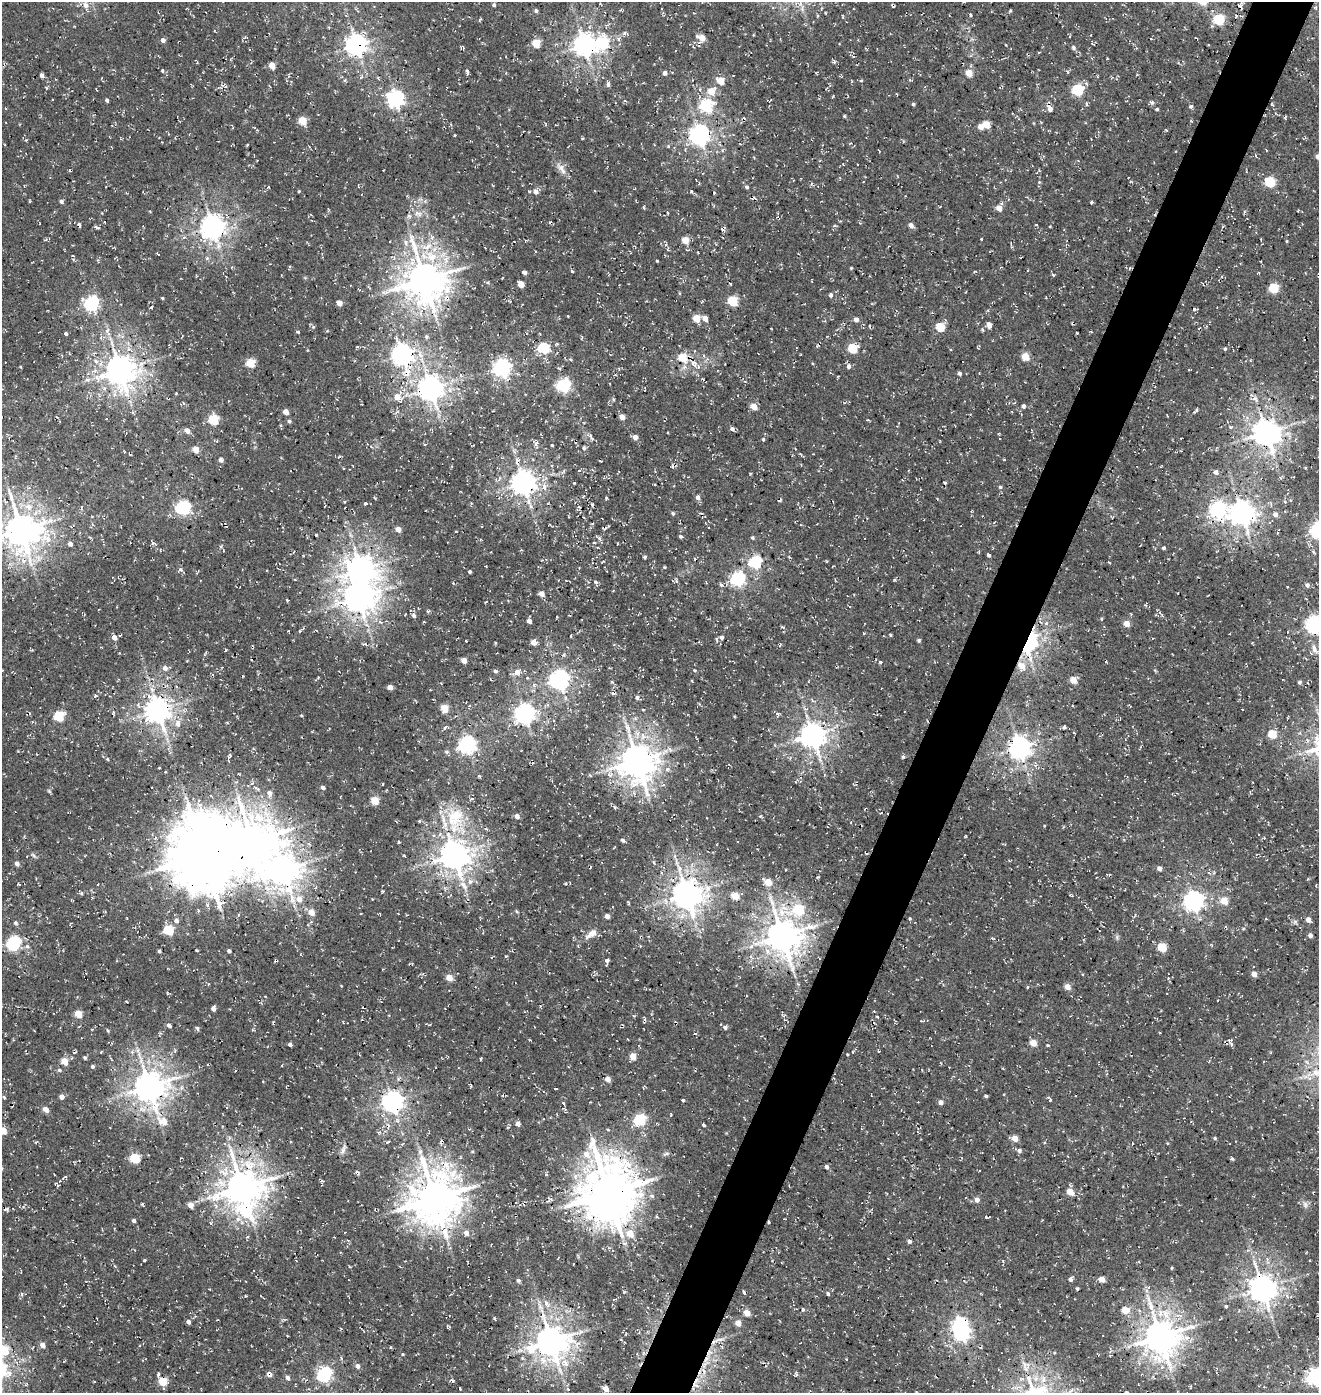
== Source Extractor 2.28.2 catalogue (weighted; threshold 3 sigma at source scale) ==
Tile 10 of 4 x 4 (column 2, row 3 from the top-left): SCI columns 1651-2967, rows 1512-2902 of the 5867 x 5812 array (HDU 1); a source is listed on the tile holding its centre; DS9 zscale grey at full resolution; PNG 1321 x 1395 px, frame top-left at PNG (2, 2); no overlay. Shown black and unused: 5% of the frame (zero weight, under 3 of 4 exposures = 8% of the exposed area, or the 3 px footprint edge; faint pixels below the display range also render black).
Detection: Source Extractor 2.28.2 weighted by HDU 2 'WHT'; one run over the whole footprint, this tile lists its part. Background 0.00286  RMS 0.0023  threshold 0.0102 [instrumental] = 3 sigma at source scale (4.5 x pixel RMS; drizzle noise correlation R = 1.50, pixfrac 1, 0.0396/0.0396 arcsec/px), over >= 5 px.
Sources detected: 438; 2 inside a brighter object's white glare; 16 cosmic-ray / hot-pixel residue — not listed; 1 inside a brighter listed object's ellipse — not listed separately; the other 419 listed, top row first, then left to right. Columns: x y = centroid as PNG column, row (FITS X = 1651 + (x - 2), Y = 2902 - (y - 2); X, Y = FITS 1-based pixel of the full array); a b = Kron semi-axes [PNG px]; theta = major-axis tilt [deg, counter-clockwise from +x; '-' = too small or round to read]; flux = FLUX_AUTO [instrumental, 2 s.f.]
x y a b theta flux
86 5 7 6 - 1.3
494 5 4 4 - 0.43
854 9 3 2 - 0.16
536 11 4 4 - 0.52
1010 11 4 3 - 0.24
971 15 4 3 - 0.33
817 16 4 3 - 0.24
480 19 5 3 - 0.24
1219 19 5 5 - 20
624 33 6 5 - 0.54
1070 36 4 2 - 0.17
245 37 6 3 19 0.27
701 38 11 8 -31 1.6
163 40 4 4 - 1.1
536 43 5 5 - 8.2
602 43 7 6 - 29
356 44 7 7 - 160
584 45 7 7 - 180
1006 45 3 2 - 0.14
1074 48 5 5 - 0.48
866 49 5 2 - 0.16
833 62 7 5 -32 0.35
272 66 5 4 - 2.8
163 70 5 3 - 0.31
467 71 6 4 -79 0.45
1068 72 5 3 - 0.21
665 73 4 4 - 0.98
969 73 5 4 - 4.8
42 75 4 4 - 0.66
733 76 3 2 - 0.14
345 80 5 4 - 0.31
861 80 5 3 - 0.25
720 81 5 5 - 4.4
608 84 5 5 - 0.62
222 86 9 5 59 0.53
1078 90 5 5 - 23
711 91 6 5 - 4.5
396 99 7 6 - 80
107 100 4 3 - 0.51
625 101 5 3 - 0.19
1152 102 7 5 -28 0.54
913 104 4 4 - 0.32
1086 104 5 3 - 0.28
1272 104 4 3 - 0.25
706 105 6 6 - 31
1191 107 4 4 - 0.52
1050 109 7 5 -58 1
1157 109 4 3 - 0.28
844 116 4 3 - 0.25
303 121 5 4 - 6.9
986 124 5 4 - 4.5
981 127 5 4 - 1.9
455 135 2 2 - 0.2
699 135 7 7 - 140
668 146 5 4 - 0.26
1266 150 4 2 - 0.15
1318 157 5 4 - 1.3
843 164 3 3 - 0.15
561 169 19 7 -55 1.6
70 170 4 2 - 0.25
1039 170 5 3 - 0.19
863 182 3 2 - 0.12
1039 182 4 3 - 0.22
1131 182 5 3 - 0.18
1270 182 5 5 - 16
747 187 5 4 - 0.36
691 191 4 4 - 0.26
299 192 3 3 - 0.25
535 192 6 5 - 1
126 193 4 3 - 0.18
61 201 5 4 - 0.56
425 201 5 5 - 0.4
1091 202 4 3 - 0.27
999 208 5 5 - 2.6
418 214 13 6 -29 1.4
1036 224 4 2 - 0.16
911 225 5 4 - 1.5
835 226 4 3 - 0.41
97 227 7 3 -24 0.41
213 227 8 7 - 220
184 237 5 3 - 0.32
981 239 3 2 - 0.18
45 240 6 4 20 0.3
685 240 5 4 - 4.8
1287 241 5 3 - 0.2
406 243 9 6 -80 0.97
72 245 3 2 - 0.16
1011 246 7 2 -81 0.3
668 249 7 3 78 0.26
431 256 19 14 -20 6.9
207 258 5 5 - 0.37
657 261 4 3 - 0.21
290 267 4 3 - 0.31
851 268 4 3 - 0.22
524 272 6 4 -32 0.55
572 272 4 3 - 0.23
424 280 12 11 - 640
521 284 5 4 - 2
1274 288 5 5 - 12
679 293 5 3 - 0.19
830 295 5 4 - 0.62
162 298 3 3 - 0.23
733 301 5 5 - 12
91 303 6 6 - 53
339 303 4 4 - 1.8
151 307 4 3 - 0.22
1194 309 5 4 - 0.33
696 318 5 5 - 4.4
705 318 5 4 - 1.7
856 319 4 4 - 1.3
989 325 5 4 - 1.8
940 327 5 5 - 10
107 330 8 5 65 0.69
298 332 4 3 - 0.27
66 333 4 3 - 0.4
557 344 4 3 - 0.29
357 347 5 3 - 0.24
543 348 6 5 - 19
852 348 5 5 - 11
1225 349 4 4 - 0.36
402 354 8 7 - 140
1025 356 5 5 - 5
682 358 5 5 - 7.8
570 359 5 3 - 0.23
96 361 8 6 -33 1.1
250 363 5 5 - 8.8
694 363 12 9 -61 1.9
848 366 5 5 - 0.8
502 368 7 6 - 91
120 370 9 9 - 380
959 373 4 4 - 0.57
979 373 3 3 - 0.13
563 385 6 6 - 44
431 388 8 7 - 260
397 397 9 7 -51 2.1
1255 398 9 7 -30 0.82
754 406 5 4 - 3.1
1023 406 5 4 - 0.56
1196 410 6 3 40 0.34
286 412 5 4 - 1.7
622 417 4 4 - 2
107 419 3 2 - 0.17
213 420 5 5 - 14
289 421 5 4 - 0.46
732 429 5 4 - 0.68
187 430 6 5 - 1
1266 432 8 8 - 330
635 437 4 4 - 1.5
763 439 4 4 - 0.28
552 445 3 3 - 0.24
584 448 5 4 - 0.33
195 449 5 4 - 3.4
339 457 5 3 - 0.24
221 460 5 4 - 0.81
517 462 10 6 -87 1.1
552 465 4 3 - 0.25
1216 472 5 5 - 0.79
750 473 3 2 - 0.24
523 482 8 7 - 230
574 483 3 3 - 0.19
544 487 9 6 89 1.5
1000 487 4 4 - 0.35
698 497 5 4 - 1
606 498 3 3 - 0.35
344 502 3 3 - 0.23
366 504 4 3 - 3.4
183 508 6 6 - 49
1218 509 7 7 - 62
673 513 5 4 - 0.33
1242 513 8 8 - 240
1275 514 7 6 - 0.9
398 529 4 4 - 2
21 530 11 10 - 490
456 532 3 2 - 0.18
316 535 3 2 - 0.22
680 536 5 4 - 0.33
752 537 4 4 - 0.37
599 538 6 5 - 0.48
594 542 5 3 - 0.26
153 543 7 4 -36 0.56
70 544 4 4 - 0.91
221 546 5 4 - 0.3
1163 548 4 3 - 0.5
989 555 4 3 - 0.5
755 562 6 6 - 32
1109 563 3 2 - 0.27
664 567 3 3 - 0.23
361 569 10 9 - 280
180 570 7 5 -41 0.6
470 572 3 3 - 0.35
737 579 6 6 - 50
596 582 5 4 - 0.49
721 585 5 4 - 0.41
1307 585 5 4 - 0.76
1287 586 3 2 - 0.23
1178 593 2 2 - 0.17
541 594 5 4 - 1.5
358 597 10 9 - 360
287 600 4 3 - 0.19
486 602 4 2 - 0.18
1146 604 5 2 - 0.27
414 615 7 5 -68 0.64
1101 619 5 3 - 0.23
529 621 4 4 - 1.1
1046 623 6 5 - 0.51
1127 624 4 4 - 3.3
1314 624 6 6 - 90
300 631 4 3 - 0.22
890 635 4 3 - 0.24
114 637 5 5 - 1.4
721 637 4 4 - 0.67
919 640 4 4 - 0.38
534 642 5 5 - 1.7
1030 642 27 13 70 19
364 644 5 3 - 0.3
1314 649 15 7 -66 1.3
226 650 4 2 - 0.17
464 660 5 4 - 1.9
880 662 5 4 - 0.35
165 668 7 6 - 0.97
695 670 5 3 - 0.24
495 671 5 4 - 0.5
517 672 7 6 - 1.8
243 676 3 2 - 0.18
559 679 7 7 - 120
1073 680 5 4 - 4.1
1300 682 5 4 - 0.39
534 685 6 4 -73 0.41
390 687 4 4 - 1.9
613 693 6 4 -8 0.48
637 697 5 4 - 0.56
445 708 5 4 - 6.6
1242 709 3 2 - 0.18
158 710 8 7 - 250
643 710 4 2 - 0.25
524 713 7 7 - 130
778 714 7 5 -42 0.44
301 715 3 3 - 0.22
59 716 5 5 - 15
178 723 10 8 89 1.4
445 727 6 4 62 0.42
1064 727 4 4 - 0.36
1272 734 5 5 - 9.2
812 735 8 8 - 250
467 744 7 6 - 90
1019 747 7 7 - 190
903 757 5 5 - 0.3
107 759 4 4 - 0.24
637 760 11 10 - 490
479 776 5 3 - 0.26
252 783 5 3 - 0.34
383 784 3 2 - 0.25
323 787 4 4 - 0.67
257 789 6 5 - 0.42
49 791 6 4 -45 0.29
269 793 8 6 -88 1.1
375 800 5 5 - 6.5
615 807 5 4 - 0.34
517 816 5 4 - 1
760 816 5 4 - 0.29
455 817 33 24 77 11
419 821 3 3 - 0.31
1044 826 4 3 - 0.16
622 840 4 3 - 0.53
399 842 3 3 - 0.2
454 854 9 8 - 390
33 855 7 4 -44 0.42
204 855 24 20 -75 1500
654 863 5 3 - 0.24
17 864 5 4 - 0.9
1159 868 4 4 - 1.2
283 869 14 12 2 410
1214 873 5 5 - 0.37
768 882 6 5 - 4.1
464 885 17 7 -53 2.2
382 891 4 3 - 0.28
81 893 5 4 - 0.35
687 894 9 8 - 380
735 896 5 4 - 5.7
299 899 9 7 -71 2.1
1193 900 7 7 - 130
1224 901 5 5 - 5
798 910 18 9 6 12
516 911 5 4 - 0.3
311 912 5 5 - 3.4
361 913 3 2 - 0.17
607 916 4 4 - 1.1
910 918 4 3 - 0.28
1308 919 5 4 - 1.5
176 920 6 6 - 0.93
1295 922 7 6 - 0.49
15 923 5 4 - 0.45
168 930 5 5 - 12
592 933 16 7 39 2.1
1310 935 4 4 - 0.99
782 936 11 10 - 510
1117 937 7 4 73 0.4
14 943 6 6 - 45
27 946 5 5 - 0.5
1162 947 5 5 - 9.8
159 951 3 3 - 0.3
229 951 4 3 - 0.55
506 956 4 3 - 0.19
607 961 7 4 87 0.7
1254 974 5 4 - 1.5
449 978 5 5 - 2.9
1067 987 5 4 - 2.5
1218 1000 3 2 - 0.15
126 1001 3 2 - 0.18
213 1008 5 4 - 1
78 1014 5 4 - 5.9
634 1016 4 3 - 0.28
877 1017 4 2 - 0.27
169 1025 4 4 - 0.83
725 1027 5 4 - 0.65
197 1028 6 3 -88 0.45
108 1030 5 4 - 0.28
1033 1043 5 4 - 4.3
290 1044 4 3 - 0.62
1231 1044 6 5 - 0.56
1047 1045 4 3 - 0.2
138 1050 9 4 -89 0.71
633 1056 5 4 - 2.8
85 1058 5 4 - 0.36
481 1059 4 2 - 0.21
64 1061 5 4 - 4.6
92 1066 4 4 - 0.43
59 1070 6 4 -17 0.41
608 1079 5 5 - 1.4
470 1085 5 3 - 0.21
149 1086 10 9 - 410
556 1088 3 2 - 0.27
986 1096 4 3 - 0.41
4 1097 5 4 - 0.28
61 1097 4 4 - 1.3
683 1100 3 3 - 0.31
1050 1100 4 3 - 0.27
392 1101 7 7 - 160
941 1102 4 4 - 1.4
46 1109 5 4 - 1.9
640 1119 6 6 - 25
163 1121 12 9 -32 2.7
518 1124 4 4 - 1.1
703 1125 4 3 - 0.36
508 1127 4 3 - 0.23
3 1130 5 4 - 2.8
608 1130 4 3 - 0.18
1015 1138 5 5 - 2.4
1215 1138 4 3 - 0.29
387 1142 6 3 17 0.28
1132 1144 3 2 - 0.18
343 1149 15 5 72 0.89
1019 1150 5 5 - 0.67
472 1151 5 3 - 0.2
586 1154 11 9 -44 2.3
666 1154 9 5 15 0.57
135 1158 5 5 - 12
1232 1158 5 3 - 0.31
827 1167 4 4 - 0.79
357 1172 8 4 -11 0.46
64 1177 9 4 33 0.44
242 1188 14 11 -78 580
1070 1192 5 4 - 4
608 1193 19 17 -88 970
434 1198 15 14 - 820
977 1200 5 5 - 1.2
142 1204 3 3 - 0.29
1305 1204 9 6 -74 0.85
190 1205 5 4 - 1.8
986 1217 4 3 - 0.31
134 1220 4 4 - 0.54
769 1221 4 2 - 0.28
445 1233 20 9 -76 3.2
466 1233 7 7 - 0.99
630 1234 6 5 - 3.6
247 1237 5 3 - 0.28
334 1237 2 2 - 0.12
348 1240 5 4 - 0.29
909 1241 4 3 - 0.73
144 1260 3 3 - 0.26
573 1264 3 2 - 0.15
1172 1268 4 3 - 0.2
1071 1279 6 4 72 0.66
1102 1279 4 4 - 2.7
518 1280 5 4 - 0.5
1077 1288 3 3 - 0.34
1262 1288 8 8 - 310
744 1293 5 3 - 0.3
21 1294 6 3 71 0.42
828 1294 5 4 - 0.46
245 1296 3 2 - 0.17
546 1303 12 5 -61 1.1
1226 1306 4 3 - 0.35
803 1309 5 4 - 0.32
1125 1310 6 5 - 3.6
747 1313 5 4 - 3.7
188 1322 4 4 - 0.76
738 1323 4 4 - 2.5
960 1325 6 6 - 65
1160 1336 10 10 - 520
720 1339 15 4 11 1
551 1341 10 9 - 450
42 1345 5 4 - 1.6
391 1347 3 2 - 0.2
4 1350 6 5 - 9.6
402 1354 4 4 - 0.21
565 1363 11 9 -59 1.9
705 1364 15 5 41 1.8
1025 1365 9 5 -58 1
357 1366 5 5 - 0.9
158 1374 5 3 - 0.5
269 1374 6 5 - 1
324 1374 6 6 - 55
1315 1377 6 6 - 77
287 1378 5 4 - 0.89
452 1380 7 4 -36 0.53
162 1381 5 5 - 6.1
696 1385 11 4 -23 0.82
606 1389 6 5 - 1.6
Overlapping masked pixels (flux is a lower limit): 16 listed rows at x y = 356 44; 402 354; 682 358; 517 462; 1218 509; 1242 513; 1030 642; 158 710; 204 855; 782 936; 242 1188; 608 1193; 769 1221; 705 1364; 269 1374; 696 1385
Isophote crosses this tile's border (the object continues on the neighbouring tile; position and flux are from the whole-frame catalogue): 6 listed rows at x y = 1318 157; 21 530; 1314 624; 3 1130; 4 1350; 1315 1377
Unlisted compact peaks at least as high as the median listed source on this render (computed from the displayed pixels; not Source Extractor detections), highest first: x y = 645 557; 494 1318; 1053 275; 313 327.